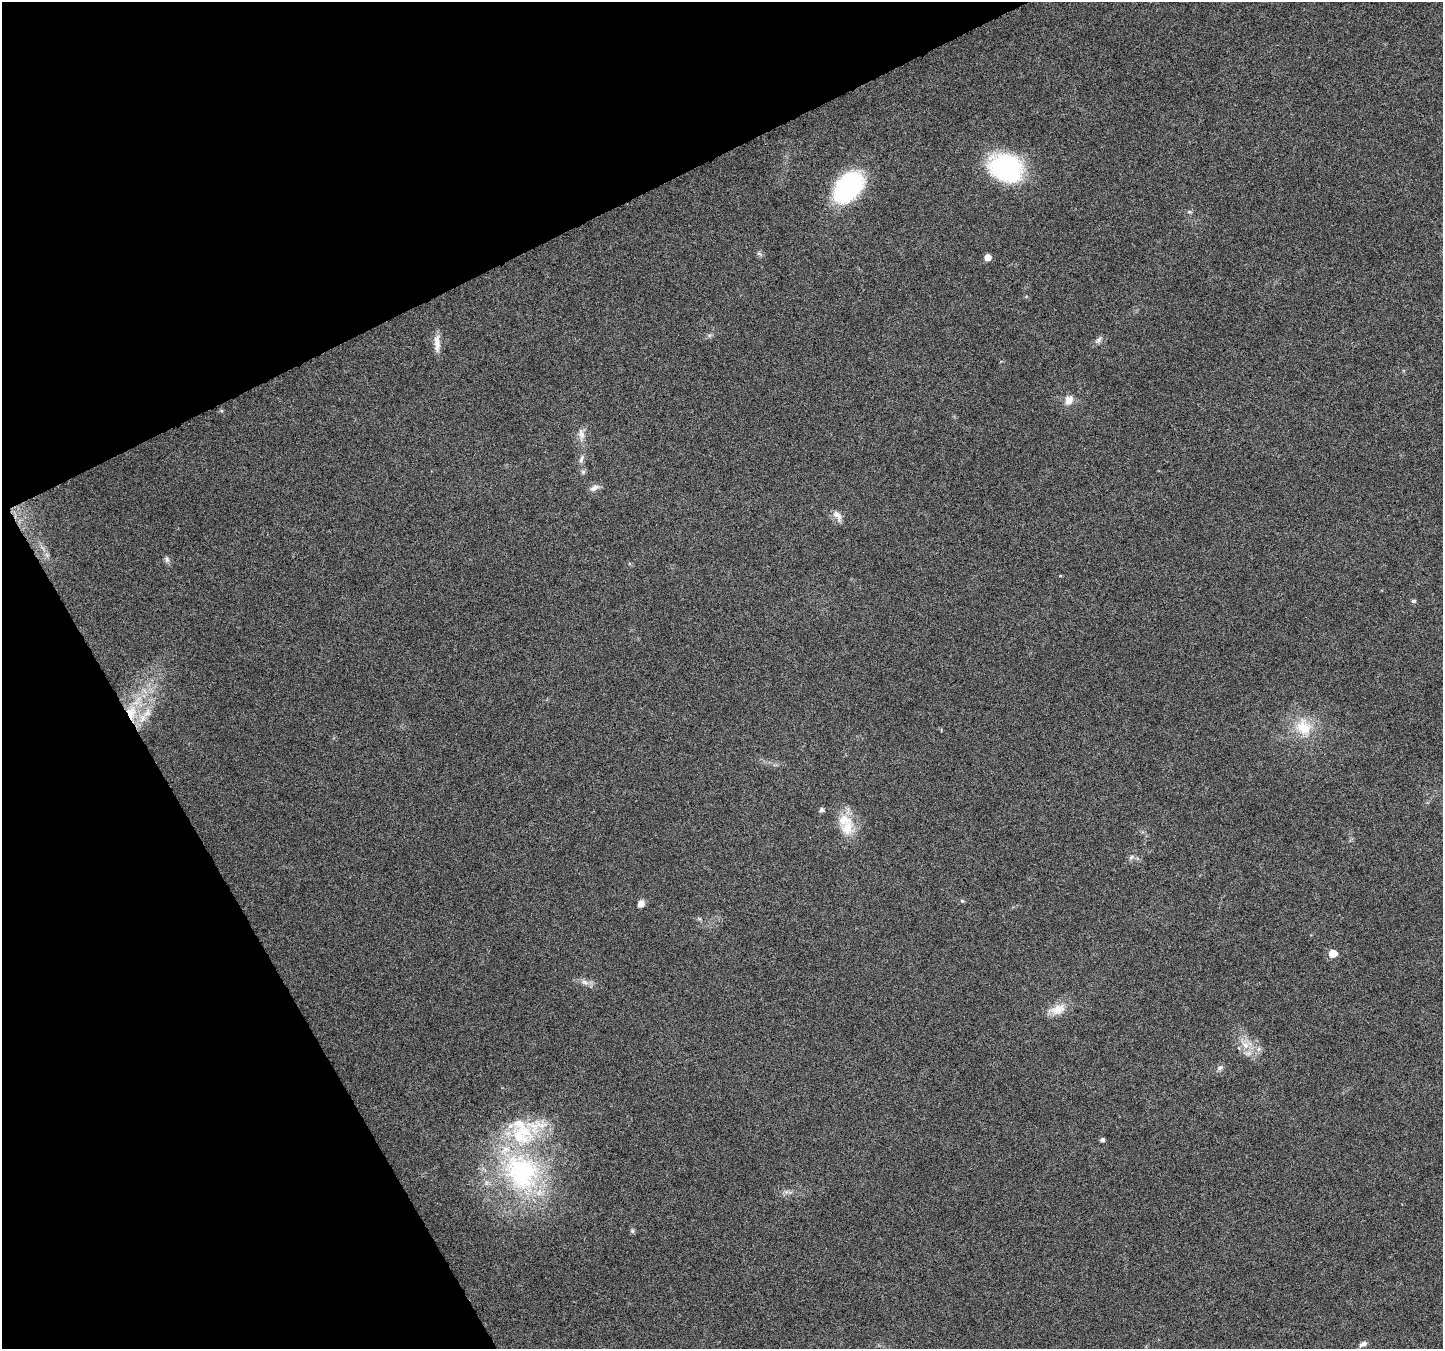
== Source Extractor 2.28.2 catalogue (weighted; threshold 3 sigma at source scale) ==
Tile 5 of 4 x 4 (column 1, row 2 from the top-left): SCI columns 4-1444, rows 2855-4201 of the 5767 x 5649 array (HDU 1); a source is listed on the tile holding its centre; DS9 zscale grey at full resolution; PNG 1445 x 1351 px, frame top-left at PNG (2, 2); no overlay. Shown black and unused: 24% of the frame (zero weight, under 4 of 8 exposures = <1% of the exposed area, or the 3 px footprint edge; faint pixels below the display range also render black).
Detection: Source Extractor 2.28.2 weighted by HDU 2 'WHT'; one run over the whole footprint, this tile lists its part. Background 0.0378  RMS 0.0028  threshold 0.0113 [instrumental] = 3 sigma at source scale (4.09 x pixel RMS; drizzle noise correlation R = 1.36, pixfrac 0.8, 0.0396/0.0396 arcsec/px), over >= 5 px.
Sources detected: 40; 6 inside a brighter listed object's ellipse — not listed separately; the other 34 listed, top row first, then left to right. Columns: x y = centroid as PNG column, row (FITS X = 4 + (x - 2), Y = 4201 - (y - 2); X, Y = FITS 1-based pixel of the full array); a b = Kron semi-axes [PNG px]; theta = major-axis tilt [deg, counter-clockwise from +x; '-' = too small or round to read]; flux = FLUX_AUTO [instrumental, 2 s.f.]
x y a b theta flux
1006 167 35 27 -25 29
848 187 28 18 49 38
1189 212 7 3 0 0.37
759 254 7 4 -2 0.49
988 257 5 5 - 2.2
1098 340 12 6 43 0.9
437 343 26 7 -88 2.3
1069 400 12 9 61 2.2
581 434 16 8 -75 1.7
581 459 13 5 68 0.88
583 472 6 6 - 0.53
594 488 13 7 30 1.3
837 515 15 8 -50 1.7
47 555 7 5 -46 0.68
167 559 9 6 -73 0.74
1413 601 5 5 - 0.57
131 712 23 13 84 7.4
1303 727 27 21 -62 8.3
821 810 5 5 - 0.81
847 828 22 19 75 5.8
1131 857 8 5 37 0.66
962 901 5 4 - 0.36
641 903 8 6 56 1.6
699 918 6 4 -20 0.35
1333 953 6 5 - 4.3
584 982 10 6 -27 1.1
1057 1009 24 13 18 3.6
1245 1045 13 10 -50 2.8
1258 1049 7 4 88 0.64
1220 1068 9 6 28 0.75
1102 1140 5 5 - 0.59
521 1172 63 52 -56 53
632 1231 6 5 - 0.45
1363 1344 11 5 26 0.86
Overlapping masked pixels (flux is a lower limit): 1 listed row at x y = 131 712